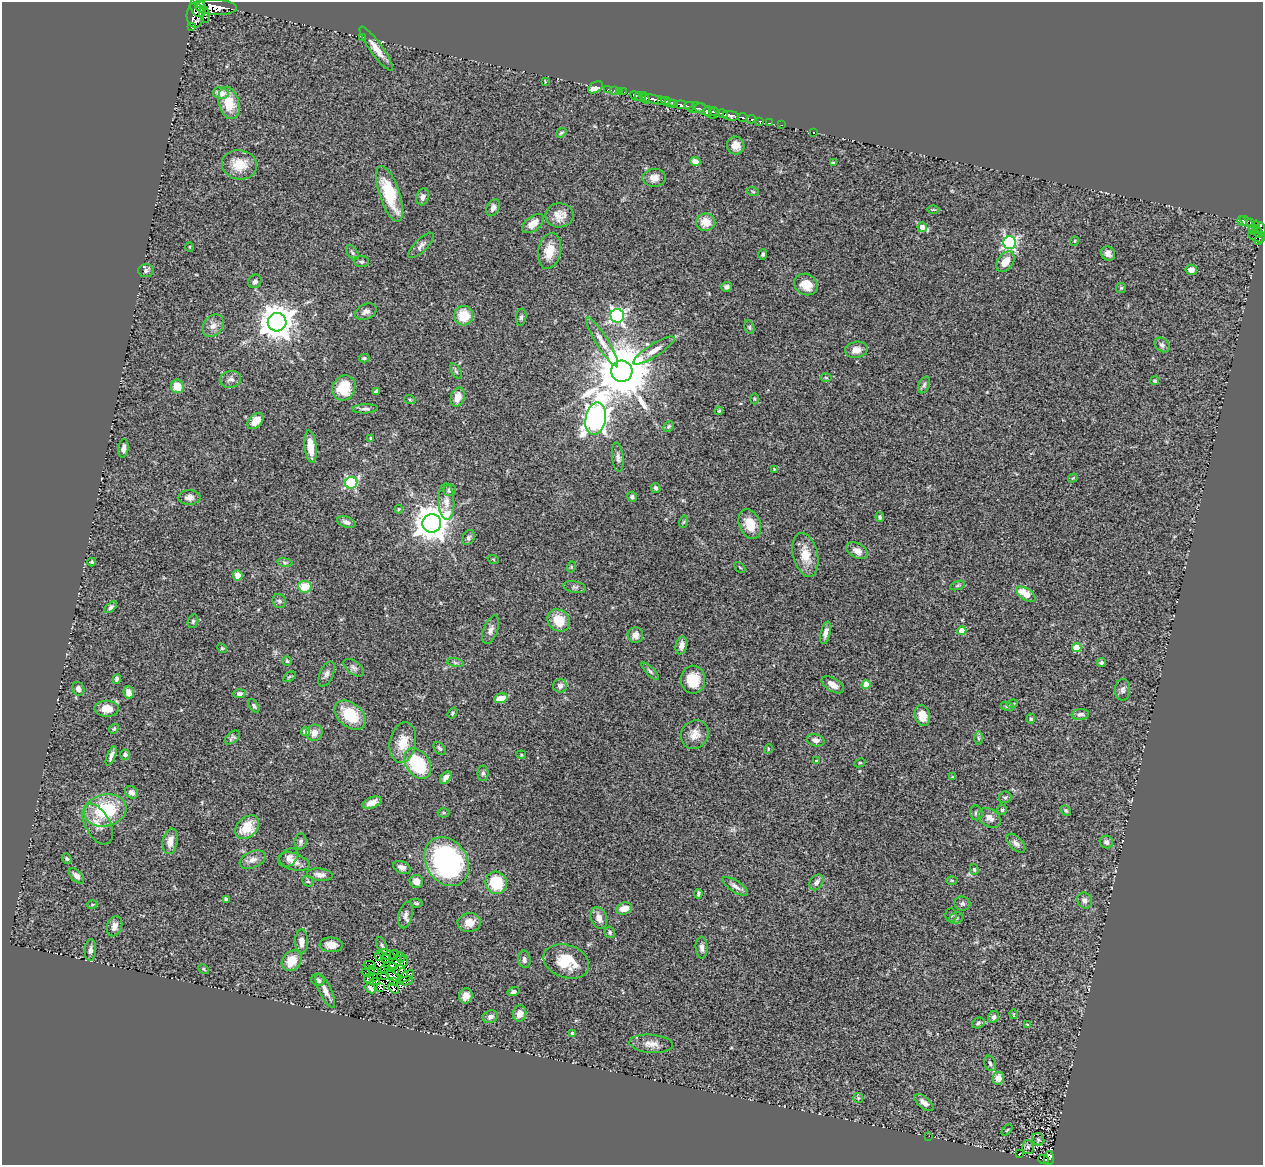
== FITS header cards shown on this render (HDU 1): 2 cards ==
NAXIS1  =                 1261
NAXIS2  =                 1163

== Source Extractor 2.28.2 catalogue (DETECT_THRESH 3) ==
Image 1261 x 1163 px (HDU 1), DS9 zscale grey, 1 PNG px = 1 image px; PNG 1265 x 1167 px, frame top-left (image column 1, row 1163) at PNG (2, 2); each listed source drawn as its Kron ellipse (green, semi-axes under 4 px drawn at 4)
Background 0.51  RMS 0.071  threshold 0.212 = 3 sigma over >= 5 px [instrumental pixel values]
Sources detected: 304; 11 with non-positive FLUX_AUTO (blend fragments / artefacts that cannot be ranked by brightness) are neither listed nor drawn; the other 293 listed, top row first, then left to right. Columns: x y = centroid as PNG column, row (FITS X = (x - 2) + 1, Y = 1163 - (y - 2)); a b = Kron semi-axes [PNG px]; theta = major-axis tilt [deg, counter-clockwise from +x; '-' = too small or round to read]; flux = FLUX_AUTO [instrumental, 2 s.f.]
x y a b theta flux
201 3 4 3 - 280
198 7 10 7 -69 1800
216 7 21 7 -2 2000
195 15 12 8 87 2000
205 15 8 5 -81 180
192 27 3 3 - 370
362 37 3 2 - 77
376 49 27 6 -54 59
545 82 4 2 - 3.5
595 87 8 5 31 50
608 89 2 2 - 11
614 90 3 2 - 18
620 92 3 2 - 8.8
624 92 2 2 - 4.5
221 93 8 6 -10 54
636 96 6 3 -23 190
640 97 6 3 -39 560
645 98 6 3 -55 620
655 99 15 3 -13 980
661 100 3 3 - 350
668 102 7 4 -26 140
229 103 16 10 -75 120
674 104 3 3 - 58
681 105 5 3 - 560
690 106 6 3 -9 290
697 108 9 3 15 280
702 109 11 3 -33 480
714 111 4 3 - 500
710 113 7 5 -38 1200
723 114 5 3 - 250
731 116 8 4 -8 920
743 118 5 3 - 280
751 119 4 3 - 32
760 121 4 3 - 48
770 123 2 2 - 7.6
781 125 3 2 - 3.8
814 132 3 2 - 3.8
561 133 6 3 40 6.4
736 145 9 8 - 40
695 162 5 4 - 43
833 163 4 3 - 8.2
239 165 17 15 -11 100
654 178 11 9 2 36
753 192 6 3 -20 5
389 194 29 10 -72 210
423 197 9 6 73 18
493 208 9 6 64 22
933 210 6 4 1 6.5
559 215 14 12 1 49
1242 221 5 4 - 130
1246 221 7 3 -34 110
706 222 9 8 - 63
1251 222 4 2 - 130
533 224 13 7 38 40
1256 225 4 4 - 120
922 227 5 5 - 45
1261 229 7 3 -78 190
1253 230 4 3 - 22
1258 232 6 2 -61 100
1257 236 9 5 -22 230
1074 241 5 3 - 4.1
1258 241 4 3 - 38
1010 243 6 6 - 840
421 245 16 6 46 20
190 247 5 3 - 3.7
549 251 18 11 78 76
352 253 8 5 -54 9.8
1108 253 8 6 -44 21
763 254 5 4 - 7.8
361 262 7 5 -5 10
1005 262 11 7 54 55
146 270 7 6 - 12
1191 270 6 5 - 31
255 281 7 6 - 16
806 284 12 10 -25 77
726 287 5 5 - 13
1121 288 5 5 - 6.7
366 312 11 7 26 21
464 316 9 9 - 110
617 316 7 6 - 1100
521 317 8 5 82 11
277 322 9 9 - 9800
213 326 12 9 54 32
749 327 7 5 -75 8.4
602 342 28 6 -58 48
1162 345 8 6 -43 14
654 350 24 6 33 47
856 350 11 8 9 39
364 358 5 4 - 6.7
456 371 8 4 -59 8.4
622 371 11 10 - 32000
826 377 6 4 -1 6
230 379 11 8 13 23
1155 381 4 4 - 9.6
924 385 9 5 66 11
177 386 7 6 - 72
344 388 13 11 64 99
376 391 4 4 - 6.4
458 397 10 6 73 53
754 399 5 3 - 4.8
410 400 5 3 - 5.3
365 409 13 4 2 14
719 411 4 3 - 5.3
596 418 16 10 78 3900
256 421 9 6 44 55
669 426 6 5 - 8.3
371 438 3 3 - 7.4
311 447 16 6 -83 68
123 448 9 5 83 23
618 457 14 5 -84 19
774 469 3 2 - 3.7
1073 478 5 3 - 3.9
351 483 6 6 - 540
656 488 5 4 - 9.4
450 490 6 6 - 18
189 497 11 7 1 26
632 497 5 5 - 9.7
446 501 18 8 -87 40
399 509 4 4 - 4.8
880 517 5 4 - 7.6
346 522 9 5 -20 18
683 522 6 4 70 5.7
432 523 9 9 - 9700
750 524 15 10 -69 77
468 538 8 6 59 11
857 551 12 7 -28 30
805 555 22 12 -76 83
493 559 6 3 -19 4.1
92 562 4 3 - 5.1
285 562 8 4 -9 9.4
571 567 5 3 - 4.6
740 567 6 2 -45 4.1
238 575 5 5 - 49
958 585 8 3 19 6.6
305 587 7 6 - 100
575 587 11 5 -10 13
1026 594 11 5 -34 96
279 601 7 6 - 13
111 607 7 4 38 12
559 620 12 10 -41 98
193 621 7 5 76 9.1
491 630 15 7 69 23
962 631 4 4 - 93
826 633 11 4 77 22
635 635 8 7 - 25
681 645 9 5 77 30
1077 647 4 4 - 170
222 648 5 4 - 5.6
287 661 5 4 - 6
455 663 8 4 -9 8.9
1101 663 5 4 - 8.2
354 668 12 6 -37 17
650 671 11 4 -45 11
326 674 13 7 66 21
289 677 7 3 35 5.7
117 679 5 4 - 9.4
693 680 14 12 -90 120
833 685 12 6 -31 35
866 685 4 4 - 98
560 686 7 7 - 18
78 689 7 6 - 20
1123 690 10 7 86 17
129 693 6 5 - 33
239 694 6 4 1 12
501 698 7 4 15 52
1013 704 5 4 - 6.1
254 706 7 4 -55 9
1007 706 7 4 -9 8.8
107 709 12 8 -3 58
452 713 6 4 54 6.5
1080 714 8 5 5 17
350 715 17 12 -41 170
922 715 10 7 -76 73
1031 719 5 4 - 6.3
114 729 5 4 - 7.4
306 732 5 4 - 42
314 733 8 8 - 39
695 734 15 13 55 49
232 737 9 5 39 11
978 738 6 4 -89 8.6
816 740 9 6 -13 20
403 743 20 13 79 92
440 748 7 5 -50 11
768 749 5 3 - 3.8
125 754 5 5 - 13
521 755 5 4 - 6.4
111 756 10 3 68 16
816 761 4 3 - 4.8
418 763 17 11 -56 310
860 763 5 4 - 5.6
483 773 8 5 89 12
952 777 4 4 - 3.4
446 778 7 4 54 33
132 792 7 5 -34 20
1005 797 6 6 - 9
372 803 10 5 20 33
105 810 21 16 14 290
1002 810 5 4 - 7
1066 810 6 4 -48 6.9
444 813 6 4 0 6.7
976 813 7 6 - 12
990 818 12 8 -34 33
98 824 22 12 -61 59
247 827 14 9 44 120
170 841 13 7 78 47
301 841 8 6 85 13
1106 842 7 6 - 17
1016 843 12 6 -44 20
288 858 11 8 43 22
67 859 5 4 - 8.9
252 860 13 8 22 31
294 862 16 8 -17 38
447 862 26 20 -57 940
402 867 9 6 -23 19
974 869 5 4 - 7.1
320 875 13 6 -6 27
77 876 9 5 -46 23
952 880 5 3 - 4.9
308 881 6 5 - 8.9
416 881 7 6 - 37
816 882 8 6 53 23
496 883 11 10 - 170
735 886 15 5 -33 23
698 894 5 2 - 6.9
226 899 4 3 - 17
1085 900 8 7 - 21
416 903 6 4 -10 7.4
962 904 8 7 - 12
92 905 5 3 - 4.7
624 908 8 6 16 48
406 915 13 6 77 23
951 915 7 5 -88 9
599 918 11 8 -70 36
956 918 7 5 22 10
469 923 12 9 7 48
114 926 10 7 68 26
610 932 6 5 - 8.9
302 941 12 6 -89 36
331 945 11 7 -4 43
382 945 9 5 -64 9.2
702 948 11 6 -86 21
90 950 11 5 86 18
386 955 8 5 -20 0.58
394 955 5 3 - 3.2
379 956 5 2 - 5.2
385 958 3 2 - 1.3
400 958 5 3 - 17
524 959 9 6 -81 15
292 961 11 9 49 88
404 961 6 3 -87 29
566 961 23 16 -18 140
396 962 8 2 44 1.6
370 965 6 2 -10 1.1
390 966 7 4 -4 24
203 969 5 4 - 6.3
374 970 6 2 -33 8.1
385 970 4 2 - 1.4
368 972 7 3 2 2.8
403 973 5 3 - 10
385 976 3 2 - 4.9
392 976 7 4 -32 0.66
406 976 9 2 34 5.7
373 977 3 2 - 2.6
369 978 6 4 51 3
318 980 7 5 -24 18
376 981 3 3 - 2.7
393 981 2 2 - 6.6
406 981 7 2 11 6.1
371 988 6 4 -44 17
380 988 3 2 - 0.7
393 988 6 2 -45 3.7
325 991 19 6 -65 36
514 992 6 4 15 12
466 996 7 6 - 30
520 1013 8 6 78 34
1014 1014 5 2 - 3.4
490 1017 8 6 21 20
994 1017 6 5 - 13
978 1023 6 5 - 8.3
1027 1024 4 2 - 4.1
573 1034 4 4 - 23
651 1044 22 9 -4 46
990 1063 8 5 -68 12
998 1078 6 6 - 41
858 1098 5 5 - 5.9
924 1103 11 5 -41 26
1007 1130 6 4 45 5.4
929 1136 3 2 - 3.8
1038 1139 6 5 - 8.4
1028 1147 7 6 - 11
1019 1154 3 2 - 2.7
1049 1158 7 5 88 90
1044 1159 5 2 - 35
At the frame edge (FLAGS 8, measured only in part): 2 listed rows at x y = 201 3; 1261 229
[11 non-positive-flux detections neither listed nor drawn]